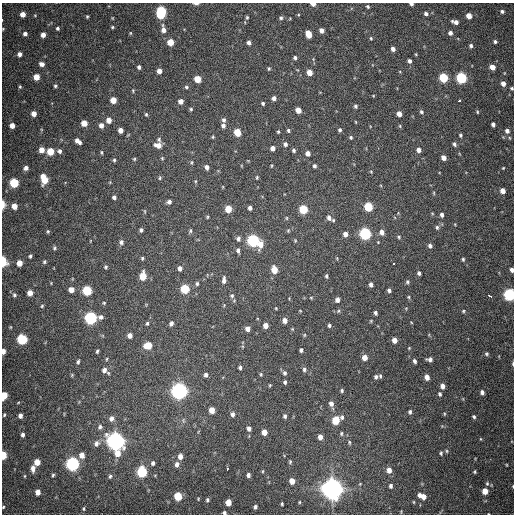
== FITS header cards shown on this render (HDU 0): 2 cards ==
NAXIS1  =                  512
NAXIS2  =                  512

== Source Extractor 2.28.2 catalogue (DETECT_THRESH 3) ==
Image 512 x 512 px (HDU 0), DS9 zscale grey, 1 PNG px = 1 image px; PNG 516 x 516 px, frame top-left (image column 1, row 512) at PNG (2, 3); no overlay
Background 540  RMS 16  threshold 47.1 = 3 sigma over >= 5 px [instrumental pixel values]
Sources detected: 292; all 292 listed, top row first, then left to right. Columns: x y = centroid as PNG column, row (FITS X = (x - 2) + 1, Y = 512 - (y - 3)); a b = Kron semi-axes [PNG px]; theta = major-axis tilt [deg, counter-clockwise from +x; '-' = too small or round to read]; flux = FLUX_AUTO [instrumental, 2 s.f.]
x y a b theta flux
196 4 6 2 0 3.7e+03
313 4 4 3 - 6.9e+03
411 4 4 3 - 2.5e+03
368 7 4 3 - 1.4e+03
502 11 4 4 - 2.5e+03
161 12 8 5 83 1.2e+05
23 14 4 4 - 8.7e+03
426 14 4 4 - 2.7e+03
87 16 4 3 - 1.3e+03
469 16 5 4 - 1.1e+04
247 17 5 4 - 1.5e+03
112 18 5 3 - 8.1e+02
281 18 5 5 - 2.0e+03
455 22 6 4 -17 5.7e+03
112 27 4 3 - 1.3e+03
57 28 4 4 - 2.1e+03
3 29 4 3 - 8.7e+02
163 30 8 5 -78 6.5e+03
321 30 4 4 - 5.1e+03
130 33 5 3 - 9.6e+02
450 33 5 4 - 3.8e+03
25 34 5 4 - 4.0e+03
308 34 6 4 -72 1.6e+04
43 35 4 4 - 6.5e+03
371 38 4 3 - 1.1e+03
170 42 5 5 - 1.9e+04
495 42 4 4 - 2.0e+03
249 43 4 4 - 3.4e+03
471 46 5 4 - 2.4e+03
393 49 4 4 - 4.2e+03
20 54 4 4 - 4.3e+03
416 54 4 3 - 8.8e+02
295 58 4 4 - 2.5e+03
409 61 4 4 - 2.9e+03
42 64 5 4 - 4.4e+03
139 67 4 4 - 2.6e+03
492 67 5 4 - 9.8e+03
269 68 4 4 - 1.3e+03
159 71 4 4 - 6.4e+03
310 73 5 4 - 1.2e+04
36 77 5 4 - 1.4e+04
443 78 5 5 - 5.6e+04
461 78 6 5 - 1.1e+05
198 79 5 5 - 1.9e+04
503 84 5 4 - 5.9e+03
55 86 4 3 - 1.7e+03
20 87 4 3 - 1.2e+03
186 87 5 4 - 1.6e+03
512 88 3 3 - 1.4e+03
133 91 5 4 - 1.1e+03
274 98 4 4 - 4.3e+03
113 100 5 5 - 1.4e+04
181 101 5 5 - 6.0e+03
459 101 3 3 - 3.8e+03
263 103 3 3 - 1.6e+03
355 106 5 4 - 2.0e+03
191 109 4 4 - 1.4e+03
298 110 5 4 - 1.0e+04
421 112 5 4 - 1.8e+03
477 112 4 4 - 1.0e+03
34 114 4 4 - 7.8e+03
146 114 4 3 - 1.4e+03
399 114 5 4 - 8.2e+03
109 120 5 5 - 8.5e+03
224 120 6 4 79 2.6e+03
84 123 5 5 - 1.2e+04
493 124 4 4 - 3.4e+03
101 125 5 5 - 5.3e+03
12 126 4 4 - 7.6e+03
223 126 5 5 - 3.1e+03
121 130 5 4 - 6.8e+03
288 130 4 4 - 1.8e+03
340 130 4 4 - 1.9e+03
507 131 5 5 - 3.5e+03
237 132 5 5 - 2.3e+04
278 132 4 3 - 1.2e+03
460 135 3 3 - 1.6e+03
213 137 4 3 - 1.1e+03
351 137 5 5 - 1.6e+03
510 138 5 3 - 8.9e+02
159 139 6 5 - 2.0e+03
78 141 7 4 -41 6.2e+03
285 144 5 4 - 3.0e+03
454 144 5 4 - 2.4e+03
158 145 7 5 -10 8.3e+03
272 148 5 4 - 5.1e+03
42 150 5 5 - 9.7e+03
294 150 4 4 - 2.0e+03
419 150 5 4 - 4.6e+03
50 151 5 5 - 2.6e+04
59 151 6 5 - 3.1e+03
102 152 5 4 - 1.3e+03
308 153 5 4 - 5.5e+03
162 158 4 4 - 1.1e+03
443 158 5 4 - 5.9e+03
134 159 4 4 - 1.2e+03
114 160 5 4 - 1.6e+03
192 162 5 3 - 1.2e+03
314 166 5 4 - 2.3e+03
207 167 5 4 - 4.2e+03
26 168 5 4 - 4.2e+03
503 168 4 2 - 8.5e+02
371 172 4 4 - 1.0e+03
257 177 4 3 - 1.3e+03
160 178 5 4 - 1.4e+03
44 179 8 5 -75 2.5e+04
195 181 5 3 - 1.0e+03
14 183 5 5 - 6.1e+04
503 191 5 4 - 8.9e+03
434 193 5 3 - 1.0e+03
114 197 5 4 - 3.0e+03
169 202 5 4 - 4.0e+03
3 204 8 4 -90 6.9e+03
14 206 5 4 - 1.1e+04
368 207 5 5 - 5.1e+04
250 208 4 4 - 3.2e+03
228 209 5 5 - 1.9e+04
303 209 5 5 - 4.5e+04
145 211 6 4 -88 1.1e+03
442 215 5 4 - 2.7e+03
207 217 4 3 - 1.1e+03
286 218 6 3 -90 1.1e+03
329 218 8 6 -66 4.8e+03
455 224 5 3 - 8.1e+02
437 227 6 5 - 2.2e+03
141 230 4 4 - 2.3e+03
288 230 5 4 - 1.2e+03
48 231 5 4 - 1.4e+03
190 231 6 4 70 1.7e+03
382 232 5 5 - 6.7e+03
345 234 5 5 - 5.4e+03
365 234 6 5 - 1.6e+05
399 237 5 4 - 1.4e+03
238 239 5 5 - 2.9e+03
253 240 6 6 - 1.9e+05
295 240 5 4 - 1.0e+03
90 241 5 3 - 7.1e+02
121 242 7 6 - 3.2e+03
378 242 3 3 - 7.1e+02
261 244 9 5 79 9.2e+03
430 246 5 4 - 3.1e+03
55 248 5 5 - 1.8e+03
238 250 6 4 -89 2.4e+03
30 256 4 3 - 1.6e+03
142 258 4 4 - 1.5e+03
337 258 5 3 - 9.4e+02
463 259 4 3 - 1.5e+03
3 262 7 4 -84 2.8e+04
44 262 5 4 - 1.6e+03
19 263 5 4 - 1.0e+04
394 263 3 3 - 2.6e+03
106 267 5 4 - 1.6e+03
180 268 5 4 - 4.4e+03
274 270 6 5 - 1.5e+04
512 270 4 4 - 3.7e+03
419 273 4 3 - 2.5e+03
143 276 6 5 - 2.4e+04
326 276 4 3 - 1.6e+03
224 280 9 5 87 4.1e+03
407 282 5 5 - 1.8e+03
51 283 4 3 - 7.9e+02
197 284 5 4 - 1.9e+03
371 285 4 4 - 3.4e+03
185 289 5 5 - 5.2e+04
71 290 5 5 - 9.0e+03
389 290 4 4 - 2.5e+03
87 291 5 5 - 6.3e+04
30 293 5 4 - 9.3e+03
14 295 7 6 - 2.5e+03
509 295 6 5 - 1.9e+05
232 296 5 5 - 1.9e+03
489 296 4 3 - 1.1e+04
408 297 4 4 - 1.1e+03
311 298 4 3 - 9.1e+02
337 300 5 4 - 4.3e+03
104 303 4 3 - 1.1e+03
42 306 5 5 - 1.4e+03
276 308 4 3 - 8.7e+02
300 311 4 3 - 7.3e+02
338 311 5 5 - 1.5e+03
463 311 5 4 - 1.2e+03
375 313 4 3 - 2.6e+03
91 318 7 6 - 2.0e+05
285 320 5 4 - 5.9e+03
371 321 4 3 - 9.7e+02
411 322 4 2 - 7.4e+02
147 323 4 3 - 1.4e+03
171 323 5 4 - 3.4e+03
265 325 5 4 - 7.2e+03
329 325 4 4 - 1.9e+03
10 327 4 4 - 9.8e+02
247 329 5 4 - 5.6e+03
130 335 5 4 - 5.8e+03
304 335 5 4 - 1.0e+03
22 339 6 5 - 9.1e+04
394 340 5 4 - 7.4e+03
148 345 6 5 - 2.4e+04
301 350 4 4 - 2.4e+03
3 351 5 3 - 6.0e+03
97 351 4 2 - 1.5e+03
487 354 6 5 - 1.8e+03
365 357 5 5 - 8.7e+03
107 359 5 3 - 1.0e+03
430 359 7 4 -5 3.5e+03
415 361 5 4 - 2.5e+03
78 362 5 4 - 1.8e+03
513 364 5 3 - 1.4e+03
240 367 4 4 - 2.3e+03
304 369 5 5 - 2.3e+03
104 370 7 6 - 5.1e+03
285 373 6 5 - 2.3e+03
261 374 4 3 - 1.3e+03
72 375 4 4 - 1.1e+03
206 375 5 4 - 2.7e+03
380 376 5 3 - 1.5e+03
376 377 4 4 - 2.4e+03
427 377 5 4 - 7.4e+03
285 382 4 4 - 2.0e+03
270 385 4 4 - 1.1e+03
442 386 5 4 - 5.4e+03
179 391 6 6 - 6.4e+05
342 391 4 4 - 1.6e+03
482 392 5 4 - 3.8e+03
440 394 5 4 - 2.3e+03
4 395 6 4 77 2.1e+04
18 403 4 3 - 8.1e+02
331 403 6 5 - 4.7e+03
212 410 5 4 - 1.3e+04
410 412 5 4 - 2.1e+03
232 414 6 5 - 3.5e+03
444 414 5 3 - 1.0e+03
4 415 4 3 - 1.1e+03
20 416 4 4 - 4.2e+03
285 416 5 4 - 2.4e+03
342 417 6 5 - 2.1e+03
474 417 4 3 - 1.8e+03
111 418 7 6 - 5.1e+03
183 420 8 4 -89 1.7e+03
336 420 6 5 - 2.9e+04
100 427 7 6 - 2.9e+03
249 428 6 5 - 3.7e+03
264 432 5 4 - 1.1e+04
341 433 5 4 - 1.4e+03
23 435 4 4 - 2.8e+03
320 437 5 4 - 6.8e+03
481 439 4 3 - 7.9e+02
116 441 7 6 - 8.7e+05
349 442 5 3 - 1.3e+03
96 443 7 6 - 4.6e+03
447 451 5 3 - 1.2e+03
118 453 8 6 54 1.2e+04
441 453 5 4 - 1.6e+03
3 455 5 3 - 3.9e+04
82 455 6 5 - 7.6e+03
180 456 6 5 - 6.6e+03
37 462 5 4 - 1.4e+04
290 462 6 4 87 1.5e+03
153 463 5 4 - 2.7e+03
72 464 6 5 - 3.0e+05
177 464 6 5 - 4.1e+03
507 465 3 2 - 7.4e+02
33 468 8 5 86 5.8e+03
227 469 3 3 - 6.8e+03
389 470 6 5 - 7.4e+03
263 471 4 3 - 9.8e+02
142 472 6 5 - 1.1e+05
475 472 3 3 - 1.3e+03
53 475 5 4 - 1.4e+03
248 475 4 4 - 3.1e+03
25 476 4 3 - 8.8e+02
110 476 5 4 - 1.7e+03
292 481 5 4 - 1.0e+04
487 483 6 5 - 1.6e+03
360 484 3 3 - 7.4e+02
391 486 5 4 - 2.6e+03
513 486 4 2 - 7.5e+02
332 489 7 7 - 1.3e+06
485 491 5 4 - 1.3e+04
38 492 5 4 - 9.0e+03
419 495 5 4 - 3.6e+03
178 496 5 5 - 3.8e+04
424 496 5 5 - 7.6e+03
207 500 5 4 - 1.9e+03
228 502 5 4 - 1.4e+04
299 502 4 3 - 9.7e+02
414 502 4 3 - 9.2e+02
282 504 3 3 - 1.3e+03
3 507 4 3 - 1.2e+03
255 507 4 3 - 2.7e+03
84 509 4 3 - 1.1e+03
224 513 4 3 - 2.1e+03
488 514 3 2 - 6.6e+02
At the frame edge (FLAGS 8, measured only in part): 17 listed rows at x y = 196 4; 313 4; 411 4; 3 29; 512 88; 3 204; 3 262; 512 270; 509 295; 3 351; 513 364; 4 395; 3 455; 513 486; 3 507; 224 513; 488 514